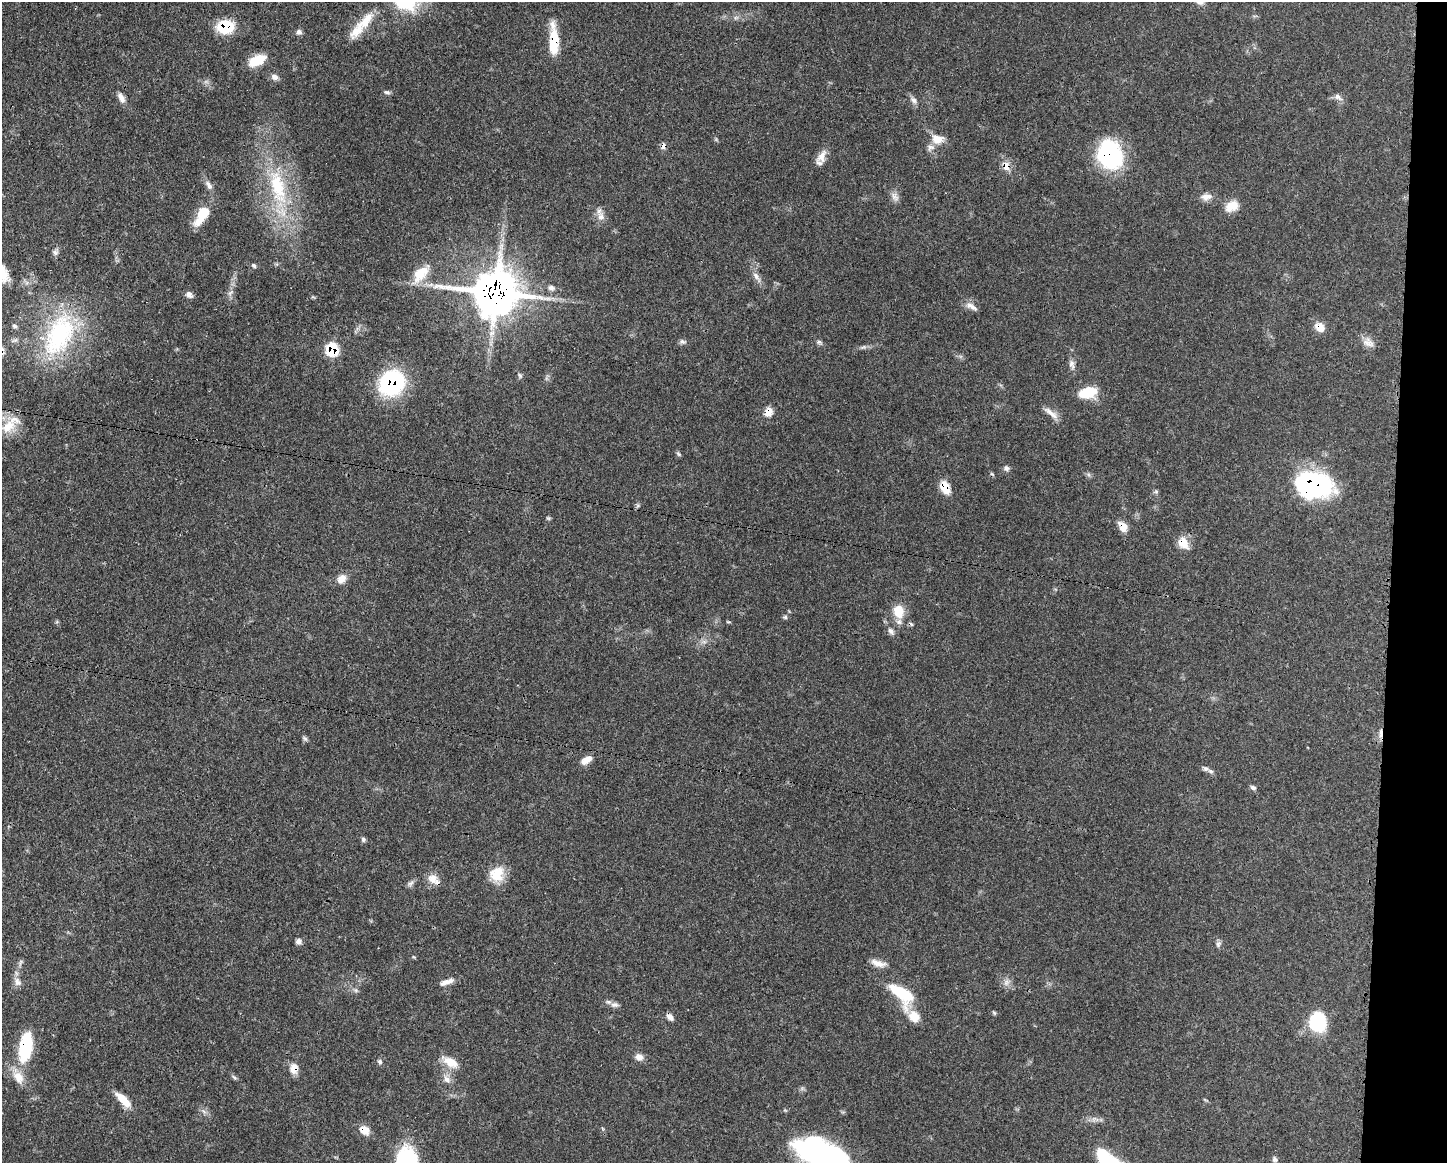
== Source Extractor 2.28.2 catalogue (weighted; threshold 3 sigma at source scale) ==
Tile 6 of 3 x 4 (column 3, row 2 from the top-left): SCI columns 3007-4451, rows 2325-3485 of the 4681 x 4647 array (HDU 1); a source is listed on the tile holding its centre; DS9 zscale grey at full resolution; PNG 1449 x 1165 px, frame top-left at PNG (2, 2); no overlay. Shown black and unused: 4% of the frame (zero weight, under 3 of 4 exposures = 1% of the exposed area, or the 3 px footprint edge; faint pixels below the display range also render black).
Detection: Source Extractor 2.28.2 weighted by HDU 2 'WHT'; one run over the whole footprint, this tile lists its part. Background 0.0597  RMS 0.0031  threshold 0.0141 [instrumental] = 3 sigma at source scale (4.5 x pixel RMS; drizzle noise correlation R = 1.50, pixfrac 1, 0.05/0.05 arcsec/px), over >= 5 px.
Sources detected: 104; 1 too faint to see at this stretch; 3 cosmic-ray / hot-pixel residue — not listed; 5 inside a brighter listed object's ellipse — not listed separately; the other 95 listed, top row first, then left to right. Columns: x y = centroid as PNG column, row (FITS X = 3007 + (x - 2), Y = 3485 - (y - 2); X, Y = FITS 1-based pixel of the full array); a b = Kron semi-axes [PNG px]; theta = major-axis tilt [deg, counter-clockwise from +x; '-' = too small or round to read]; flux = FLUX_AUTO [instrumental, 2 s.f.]
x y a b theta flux
366 21 32 14 47 7.2
225 27 15 12 5 14
299 32 8 7 - 0.98
554 40 36 9 -89 10
257 60 19 10 23 7
274 77 10 8 -22 1.4
387 92 9 5 -11 0.76
1338 97 13 7 -35 1.5
121 98 14 7 -66 1.9
913 100 11 6 -38 1.3
937 139 16 12 -8 3.8
663 146 8 6 69 1.3
1110 155 27 23 -68 38
821 156 18 10 66 3
1006 166 11 8 -75 2.9
209 185 14 7 -59 1.6
278 187 59 21 -76 28
895 196 14 8 -54 1.7
1206 197 15 9 7 2.3
1232 206 17 12 27 4.3
202 216 31 11 54 7.3
601 217 15 10 -71 2.5
55 252 9 8 - 1
254 266 7 5 -45 0.65
2 272 27 12 -58 6.5
420 274 30 15 49 7.6
756 277 19 6 -56 2
551 288 9 7 -21 1.2
496 292 15 13 -3 1200
230 293 10 4 36 0.84
189 294 8 7 - 1.5
971 306 18 7 -30 1.9
14 326 7 6 - 0.76
1319 327 12 10 -42 3.2
59 335 64 35 66 41
682 342 9 6 -15 0.88
819 342 8 5 -16 0.73
1368 342 16 12 -30 2.5
863 347 9 5 15 0.79
332 349 8 7 - 19
1072 364 15 7 -75 1.5
520 375 8 5 -59 0.67
392 383 24 21 50 37
1088 392 18 10 15 9.6
768 412 11 8 66 2.8
1051 413 24 7 -38 2.4
8 426 25 15 37 7
679 454 8 5 -49 0.53
1006 468 8 7 - 0.9
1313 484 30 20 -10 68
945 487 14 9 -69 5.3
1156 491 6 6 - 0.52
548 518 6 4 -42 0.44
1123 527 12 8 -58 3.8
1183 543 16 11 -62 4.1
341 579 12 9 49 2.9
899 611 16 12 -81 6.3
785 617 6 5 - 0.58
728 622 7 3 -8 0.32
891 631 11 7 -51 1.2
704 642 7 4 -19 0.8
305 738 8 5 -28 0.63
586 760 15 8 31 2.9
1206 769 10 7 -27 1.2
1253 787 8 6 -17 0.78
363 839 6 6 - 0.69
497 874 20 18 60 7.1
433 878 15 12 -30 3.2
410 883 11 5 34 0.99
299 941 7 7 - 1.2
1218 944 9 6 70 0.88
20 962 10 3 69 0.65
878 963 20 7 -15 2.6
18 982 13 9 -67 1.9
447 982 19 6 20 2.3
1006 982 11 8 62 1.6
356 990 7 5 -21 0.76
902 994 30 15 -45 16
614 1005 10 7 0 1.2
994 1013 6 5 - 0.41
670 1017 10 6 -45 1.4
1318 1022 21 18 -77 15
25 1047 30 12 81 21
639 1057 10 8 -27 1.9
380 1062 7 6 - 0.74
450 1062 24 11 -29 4.6
294 1069 12 9 84 3.3
18 1077 19 13 -57 4.8
234 1077 7 4 -44 0.6
447 1079 13 8 -50 2
123 1100 20 8 -45 5.5
364 1130 12 9 -33 3.5
823 1155 56 26 -24 77
1275 1159 7 6 - 0.76
407 1162 29 18 -89 38
Overlapping masked pixels (flux is a lower limit): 20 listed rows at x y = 225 27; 554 40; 663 146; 1110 155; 1006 166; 496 292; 1319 327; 59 335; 332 349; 392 383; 768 412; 1313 484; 945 487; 1123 527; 1183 543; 433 878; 25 1047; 294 1069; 364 1130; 407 1162
Isophote crosses this tile's border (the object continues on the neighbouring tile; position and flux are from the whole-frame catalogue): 3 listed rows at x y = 2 272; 823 1155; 407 1162